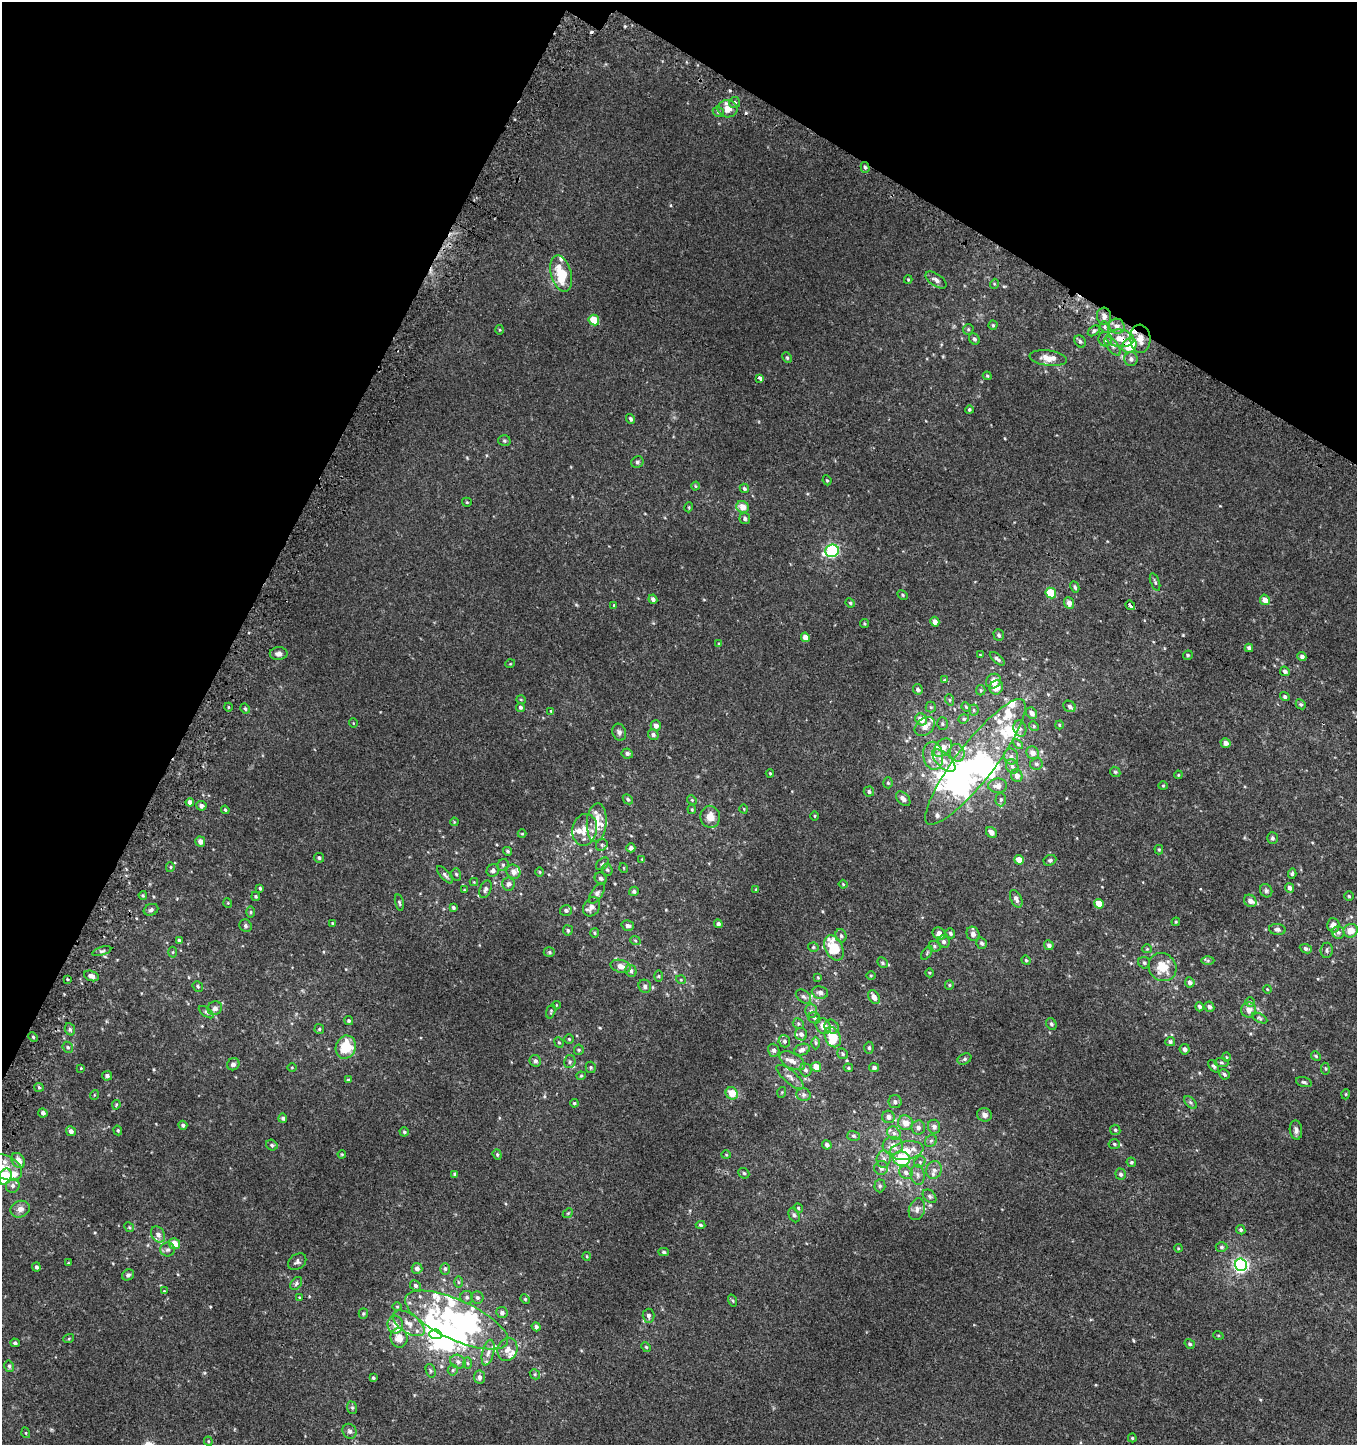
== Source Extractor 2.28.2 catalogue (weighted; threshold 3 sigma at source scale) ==
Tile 2 of 4 x 4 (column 2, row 1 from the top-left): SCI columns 1594-2948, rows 4380-5822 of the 5980 x 5884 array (HDU 1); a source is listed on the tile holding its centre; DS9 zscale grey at full resolution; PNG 1359 x 1447 px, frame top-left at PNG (2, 2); each listed source drawn as its Kron ellipse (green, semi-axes under 4 px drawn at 4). Shown black and unused: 25% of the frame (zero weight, under 2 of 3 exposures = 3% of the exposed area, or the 3 px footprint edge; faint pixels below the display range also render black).
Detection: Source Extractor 2.28.2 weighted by HDU 2 'WHT'; one run over the whole footprint, this tile lists its part. Background 0.00475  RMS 0.0058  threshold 0.026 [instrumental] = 3 sigma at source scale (4.5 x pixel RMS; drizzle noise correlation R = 1.50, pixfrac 1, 0.0396/0.0396 arcsec/px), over >= 5 px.
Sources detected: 451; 11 inside a brighter object's white glare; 3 cosmic-ray / hot-pixel residue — neither listed nor drawn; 42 inside a brighter listed object's ellipse — not listed separately; the other 395 listed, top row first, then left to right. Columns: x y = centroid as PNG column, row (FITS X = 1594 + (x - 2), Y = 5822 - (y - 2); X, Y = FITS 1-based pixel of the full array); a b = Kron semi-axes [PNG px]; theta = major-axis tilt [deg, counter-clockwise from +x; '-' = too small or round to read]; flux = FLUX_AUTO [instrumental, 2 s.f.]
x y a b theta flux
735 103 5 5 - 1.2
728 109 10 8 -6 6.4
718 112 6 5 - 0.93
865 167 5 4 - 1.2
561 274 18 10 -74 18
908 279 4 4 - 0.48
936 280 12 6 -34 2.4
994 284 5 3 - 0.57
1104 316 9 7 -84 3
594 320 5 5 - 12
993 325 4 4 - 0.68
1117 326 8 7 - 2.9
1105 327 6 4 -71 0.94
968 329 5 5 - 0.73
500 330 5 3 - 0.52
1094 331 7 4 37 0.98
1120 338 14 9 -7 7
974 339 6 5 - 1.3
1105 339 7 6 - 2.4
1140 339 14 10 -86 6.8
1080 341 6 5 - 1.2
1129 345 8 6 49 18
1112 346 11 6 -52 2.2
787 358 6 4 -63 0.78
1048 358 19 7 -7 6.4
1131 359 7 6 - 2.2
987 376 4 4 - 0.61
760 378 4 3 - 14
969 410 4 4 - 0.89
631 419 5 4 - 1.2
504 441 6 5 - 0.96
637 462 6 5 - 1.1
827 480 5 4 - 0.58
695 486 4 3 - 0.49
744 488 5 4 - 0.93
467 502 5 4 - 0.58
689 507 5 3 - 0.5
743 507 6 6 - 5.1
745 519 5 5 - 1.4
832 551 7 6 - 73
1155 582 9 4 -70 1.1
1075 587 6 4 -63 1
1051 593 5 5 - 15
903 595 5 4 - 0.73
653 599 5 4 - 1.7
1265 600 5 4 - 4.5
850 603 5 4 - 0.73
1069 603 6 5 - 3.1
614 605 4 4 - 0.48
1130 605 5 3 - 13
935 622 5 4 - 3
865 624 5 4 - 0.61
999 635 6 5 - 1.4
805 637 5 4 - 3.6
719 644 4 2 - 0.4
1249 648 4 4 - 1.8
279 654 9 6 2 2.3
980 655 3 3 - 0.44
1188 655 5 4 - 0.8
1302 657 5 4 - 1.8
997 659 9 4 -41 1.4
510 664 5 3 - 0.43
1285 671 5 4 - 1.6
944 680 4 4 - 0.45
993 681 8 7 - 4.1
996 687 7 6 - 5.4
918 689 5 4 - 1.5
981 690 5 5 - 0.78
1285 697 5 4 - 1.5
521 700 5 3 - 0.43
950 700 6 3 -70 0.77
1301 704 5 4 - 0.84
1070 706 6 5 - 1.3
228 707 4 3 - 0.47
520 707 4 4 - 1
931 707 5 5 - 0.68
966 707 5 4 - 0.62
245 709 5 4 - 0.94
974 710 5 5 - 0.9
551 711 4 4 - 0.53
1032 713 6 5 - 2.8
921 719 6 5 - 5.7
964 719 5 4 - 0.81
353 723 5 3 - 0.4
942 724 6 5 - 0.99
1059 725 4 4 - 0.52
656 726 5 5 - 2.9
925 726 11 8 40 6.1
1034 726 5 4 - 0.71
1020 729 8 6 -72 1.8
619 732 9 6 -70 1.8
653 735 5 5 - 1.5
1225 743 5 5 - 2.8
1018 744 6 3 -45 0.76
943 748 11 7 48 4.4
627 753 5 5 - 1.6
957 753 9 7 -74 2.7
1033 753 6 6 - 3.2
933 756 14 10 -80 6.6
1011 757 8 7 - 2.2
944 761 14 7 -43 4.2
975 762 78 19 52 73
1036 764 6 5 - 1.1
1012 766 7 6 - 1.6
1115 772 6 4 -43 0.82
770 773 4 3 - 0.56
1178 775 4 3 - 0.46
1017 776 6 5 - 3.1
888 783 5 4 - 0.86
998 786 9 7 1 4
1163 786 4 4 - 0.56
869 792 5 5 - 1.4
628 799 6 4 -46 1
903 799 8 5 -45 2.6
1001 799 7 5 89 1.2
692 800 5 4 - 0.71
190 802 4 4 - 3.2
201 806 5 5 - 1.9
692 809 5 3 - 0.61
744 809 5 3 - 0.41
225 810 4 3 - 0.62
814 816 4 3 - 0.48
710 817 11 9 -80 6.1
454 822 4 3 - 0.48
597 823 19 10 86 8.4
585 830 16 12 78 6.8
991 832 6 5 - 3
522 834 4 4 - 0.52
1272 838 6 5 - 1.1
200 841 5 5 - 3.1
602 845 6 5 - 1
631 848 4 4 - 1.4
1159 850 4 4 - 0.72
507 851 5 4 - 0.83
319 858 5 4 - 1.1
642 859 3 3 - 0.45
1019 860 5 4 - 6.3
1050 860 6 5 - 1.1
603 864 7 5 41 1.1
503 865 6 5 - 1.2
170 867 5 4 - 0.73
624 868 5 3 - 0.42
493 870 6 6 - 1.7
607 870 6 5 - 1.1
513 872 7 6 - 2.9
540 872 5 3 - 0.49
1292 873 5 4 - 0.9
456 874 6 5 - 0.9
445 875 11 4 -49 1.5
601 878 6 5 - 1.2
474 882 4 4 - 0.46
508 884 7 6 - 1.9
843 884 4 3 - 0.49
260 888 4 3 - 0.81
1290 888 5 4 - 2
486 889 9 5 67 1.7
756 889 3 3 - 0.42
464 890 4 3 - 0.48
634 891 5 4 - 1.2
1266 891 7 6 - 1.2
597 893 11 5 56 1.7
143 895 4 4 - 0.7
256 896 5 4 - 0.73
1349 896 5 4 - 0.74
1016 899 9 5 -66 2.2
1250 901 7 5 -41 3.1
228 903 5 3 - 0.47
399 903 8 4 -78 0.91
1099 904 5 4 - 10
453 907 4 4 - 1.1
592 907 10 8 57 2.7
151 910 7 5 22 1.4
566 910 6 5 - 1.4
251 912 6 4 90 0.77
1176 922 4 4 - 0.55
332 923 4 4 - 0.45
718 924 4 4 - 1.6
1333 925 7 6 - 3.6
246 926 6 6 - 1.1
628 926 6 5 - 1.8
1277 929 8 5 -6 1.7
568 930 5 5 - 1.2
1351 931 7 6 - 5.7
1338 932 6 6 - 1.5
594 933 5 3 - 0.55
950 933 5 4 - 1.1
939 934 7 6 - 3
973 934 7 6 - 2.3
841 936 7 5 -74 1.3
179 940 4 3 - 0.91
635 940 5 3 - 0.54
944 942 6 5 - 1.4
982 943 6 5 - 1.4
1049 945 5 4 - 1.9
935 946 6 5 - 1
813 947 5 4 - 0.81
834 948 13 8 -65 20
1147 949 4 4 - 0.58
1306 949 6 4 -22 1.4
1327 950 7 6 - 1.2
102 951 10 4 17 1.3
173 952 5 3 - 0.53
549 952 5 5 - 0.89
927 953 7 4 55 0.87
1026 960 5 4 - 0.68
1208 961 6 4 0 0.92
883 963 5 5 - 0.93
1144 963 6 5 - 1
621 966 10 6 -14 4
1162 967 15 13 -51 11
631 971 6 5 - 1.6
930 973 5 3 - 0.51
871 975 5 3 - 0.5
91 976 8 5 -18 2.6
659 976 6 4 -90 0.71
818 977 4 3 - 0.49
67 979 4 2 - 0.52
681 980 5 3 - 0.5
1190 982 5 5 - 2.1
949 985 5 4 - 0.7
198 986 6 4 -50 0.91
645 986 7 6 - 1.6
1267 989 4 3 - 0.48
820 992 8 6 -8 2.1
803 996 8 6 -38 1.5
874 997 7 5 -59 3.7
1250 1002 5 4 - 0.92
556 1005 4 3 - 0.37
1200 1007 5 4 - 1.6
1209 1007 5 5 - 1.8
215 1008 7 6 - 2.2
1249 1010 7 7 - 3.6
551 1011 7 4 73 0.77
811 1011 7 6 - 1.8
206 1012 9 4 -36 1.2
814 1018 6 5 - 1.2
1260 1018 8 4 -28 1
349 1021 5 4 - 0.86
798 1024 5 5 - 0.88
1051 1024 6 5 - 1.1
823 1026 8 7 - 5.3
831 1027 7 6 - 1.8
70 1029 6 5 - 1.1
319 1029 5 5 - 0.75
801 1034 6 6 - 1.9
33 1037 5 3 - 0.62
833 1037 10 7 -66 15
569 1039 4 4 - 0.68
784 1041 6 5 - 1.6
559 1042 5 4 - 0.72
1170 1042 5 4 - 1.2
816 1043 6 4 -89 0.91
68 1047 6 5 - 0.99
346 1047 12 10 71 16
869 1048 6 4 -89 1
1185 1049 5 5 - 1.8
579 1050 5 5 - 0.72
774 1050 6 5 - 1.6
802 1050 8 5 22 2.4
843 1054 6 5 - 1
1316 1056 5 4 - 0.73
1226 1057 5 3 - 0.45
965 1059 7 5 27 1.3
535 1061 6 5 - 1.5
792 1061 14 7 -29 3.7
570 1062 6 5 - 1.2
1221 1062 7 4 -7 0.87
233 1064 6 6 - 1.7
1214 1066 7 4 -52 0.93
591 1067 5 5 - 0.87
816 1067 5 4 - 7.1
874 1067 5 4 - 1.4
81 1068 4 3 - 0.44
292 1068 5 3 - 0.45
848 1068 5 4 - 0.71
1325 1069 6 3 -81 0.58
806 1070 6 6 - 1.5
1224 1074 5 4 - 1.1
107 1076 5 5 - 1.5
581 1076 4 4 - 0.59
790 1077 17 6 -41 2.9
348 1080 4 4 - 0.83
1304 1082 8 4 -15 1
39 1087 5 4 - 0.74
782 1092 5 3 - 0.52
732 1093 6 6 - 8.3
1346 1094 5 3 - 0.45
94 1095 5 3 - 0.41
804 1095 7 6 - 1.5
895 1102 6 6 - 1.7
1190 1102 7 4 -45 1.1
574 1103 4 4 - 0.72
116 1105 5 3 - 0.54
43 1113 5 4 - 1.9
985 1115 7 6 - 3
888 1117 6 6 - 2.4
283 1118 5 4 - 1.1
905 1123 7 7 - 5.5
183 1125 4 4 - 1.4
918 1127 7 7 - 2.5
934 1127 7 6 - 2.5
118 1130 5 4 - 0.72
1115 1130 5 5 - 0.92
1296 1130 9 6 -81 2.1
71 1131 5 5 - 2.1
404 1132 5 4 - 0.91
894 1133 7 6 - 1.9
854 1136 6 5 - 0.98
931 1141 6 5 - 1.1
1114 1144 5 4 - 0.9
272 1145 6 5 - 1
827 1145 5 4 - 1.8
893 1146 10 9 - 5.1
906 1151 17 9 10 11
342 1154 4 3 - 0.49
497 1155 5 4 - 0.79
726 1155 4 4 - 0.57
884 1159 9 7 81 2.5
901 1159 8 7 - 28
18 1160 8 6 -58 4.7
920 1162 6 5 - 1.1
1131 1162 5 4 - 0.94
6 1167 17 11 -30 7.4
881 1168 7 7 - 2.6
934 1170 9 7 68 2.6
906 1172 7 6 - 1.9
744 1173 6 4 -42 0.84
455 1174 4 3 - 1.1
1121 1174 6 5 - 1.4
918 1175 10 7 -81 2.3
5 1177 8 6 68 24
13 1186 7 6 - 2
880 1186 6 5 - 1.1
930 1196 8 5 -43 1.4
798 1208 5 4 - 0.73
20 1209 10 8 22 3.7
917 1209 11 8 72 2.7
568 1213 6 4 42 0.69
794 1215 7 5 -66 1.3
700 1225 5 4 - 0.95
129 1227 5 4 - 0.7
1241 1230 5 4 - 1
158 1234 8 6 -57 2.4
175 1244 5 5 - 7.4
1221 1247 6 4 -1 1.1
1178 1248 4 3 - 0.45
168 1250 7 7 - 1.6
664 1252 5 4 - 0.98
587 1256 4 3 - 0.41
297 1262 10 7 36 1.7
68 1263 3 3 - 0.44
1241 1265 6 6 - 140
36 1267 4 4 - 1.3
417 1268 5 5 - 2.1
445 1269 6 5 - 0.95
128 1275 6 5 - 1.2
458 1282 6 4 -88 0.75
296 1283 7 5 52 1.1
415 1286 5 5 - 1.3
164 1291 3 3 - 0.38
299 1297 4 3 - 0.43
467 1297 6 6 - 1.3
477 1297 6 6 - 1.4
525 1299 5 4 - 0.65
733 1300 6 3 -71 0.68
397 1307 5 3 - 0.55
502 1313 6 5 - 1.9
363 1314 5 4 - 0.76
648 1316 7 6 - 1.7
457 1320 56 20 -24 75
409 1323 18 9 -34 6.2
395 1325 9 7 -83 3.4
536 1327 4 4 - 1.3
436 1334 6 5 - 8.6
1218 1335 5 3 - 0.54
69 1338 5 3 - 0.55
399 1338 10 8 -82 5.7
15 1343 4 3 - 1.1
1190 1344 5 4 - 0.97
646 1347 5 4 - 0.73
507 1349 12 9 68 4.1
488 1353 13 6 76 3
458 1362 8 6 -28 2.1
467 1363 6 4 -88 0.76
9 1366 6 4 -76 1
453 1370 5 5 - 0.87
431 1371 7 5 -73 1
535 1374 5 5 - 0.8
479 1377 6 5 - 2.1
373 1378 3 3 - 0.75
352 1408 6 5 - 0.89
350 1431 8 6 -60 1.7
26 1433 5 3 - 0.5
1132 1438 4 4 - 0.67
208 1441 4 4 - 0.62
Overlapping masked pixels (flux is a lower limit): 3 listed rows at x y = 865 167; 1120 338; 1140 339
Isophote crosses this tile's border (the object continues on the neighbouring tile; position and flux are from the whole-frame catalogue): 2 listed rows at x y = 6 1167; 5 1177